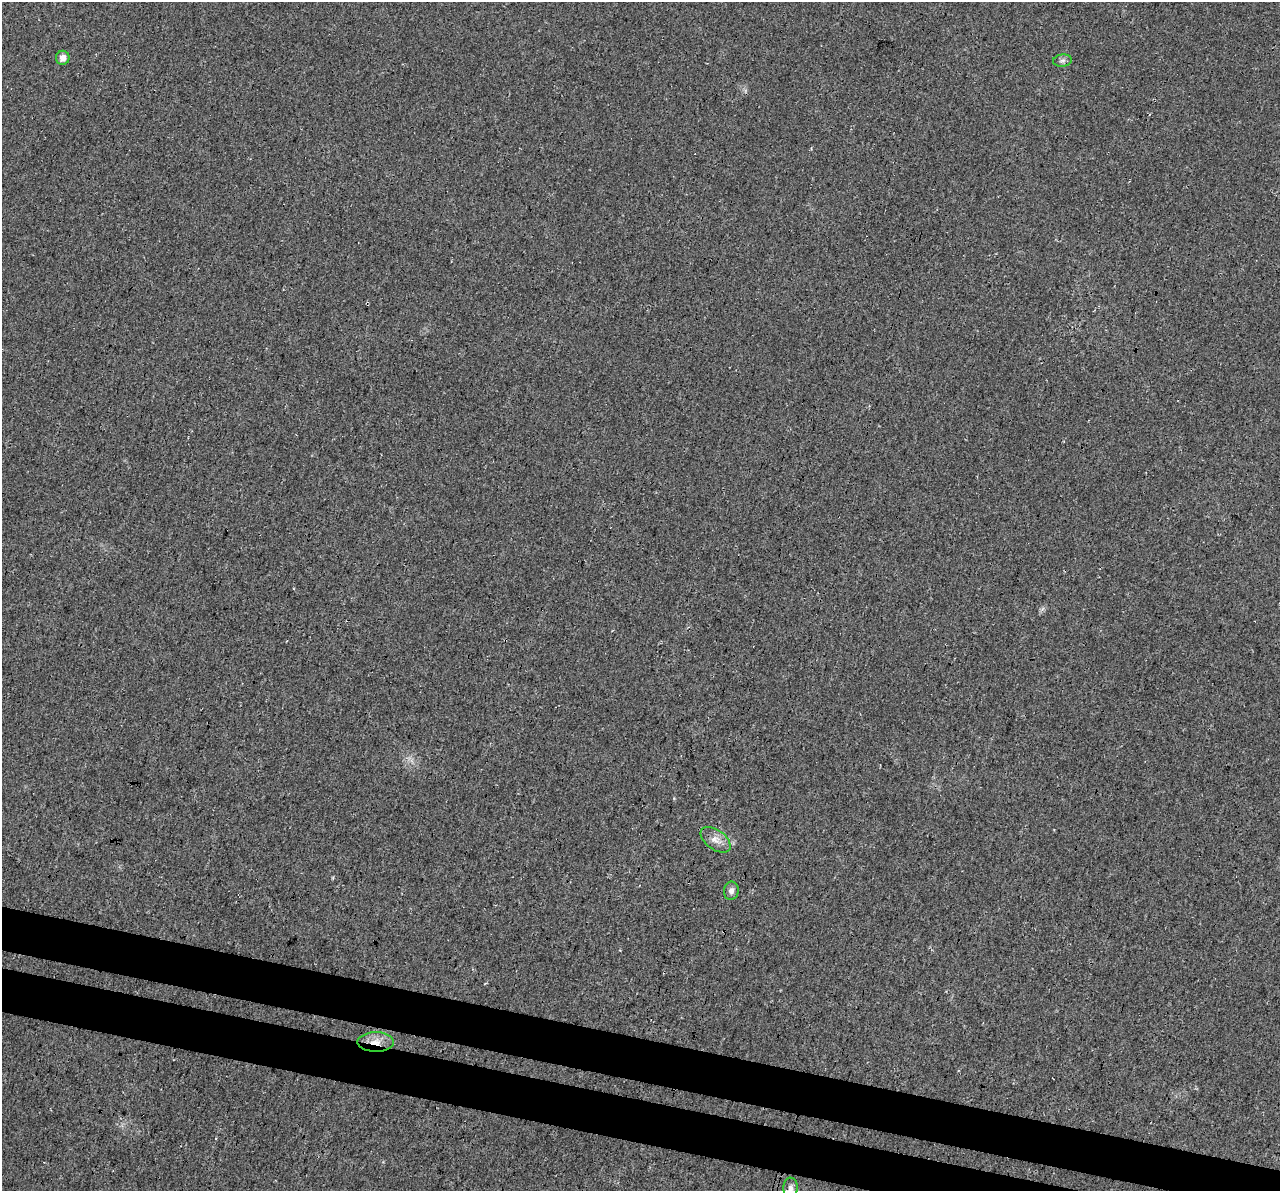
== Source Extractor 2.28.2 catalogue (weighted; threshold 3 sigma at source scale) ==
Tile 6 of 4 x 4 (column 2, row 2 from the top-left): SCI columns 1303-2580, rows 2719-3907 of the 5152 x 5375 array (HDU 1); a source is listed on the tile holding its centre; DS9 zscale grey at full resolution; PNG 1282 x 1193 px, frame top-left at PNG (2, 2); each listed source drawn as its Kron ellipse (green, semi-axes under 4 px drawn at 4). Shown black and unused: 7% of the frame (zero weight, under 3 of 4 exposures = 5% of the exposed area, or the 3 px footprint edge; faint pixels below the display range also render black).
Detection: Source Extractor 2.28.2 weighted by HDU 2 'WHT'; one run over the whole footprint, this tile lists its part. Background 0.0162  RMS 0.0068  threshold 0.0305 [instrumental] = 3 sigma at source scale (4.5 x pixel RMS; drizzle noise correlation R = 1.50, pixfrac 1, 0.0396/0.0396 arcsec/px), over >= 5 px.
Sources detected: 8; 2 cosmic-ray / hot-pixel residue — neither listed nor drawn; the other 6 listed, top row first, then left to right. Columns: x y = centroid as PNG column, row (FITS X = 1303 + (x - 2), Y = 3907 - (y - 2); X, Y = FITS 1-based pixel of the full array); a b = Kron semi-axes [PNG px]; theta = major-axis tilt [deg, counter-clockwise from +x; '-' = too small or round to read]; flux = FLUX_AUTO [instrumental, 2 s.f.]
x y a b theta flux
63 58 7 6 - 3.9
1062 61 9 6 7 2
716 840 17 9 -36 5.9
731 891 9 7 79 2.8
376 1042 18 10 -1 8.6
790 1188 10 7 88 2.9
Overlapping masked pixels (flux is a lower limit): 1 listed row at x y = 376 1042